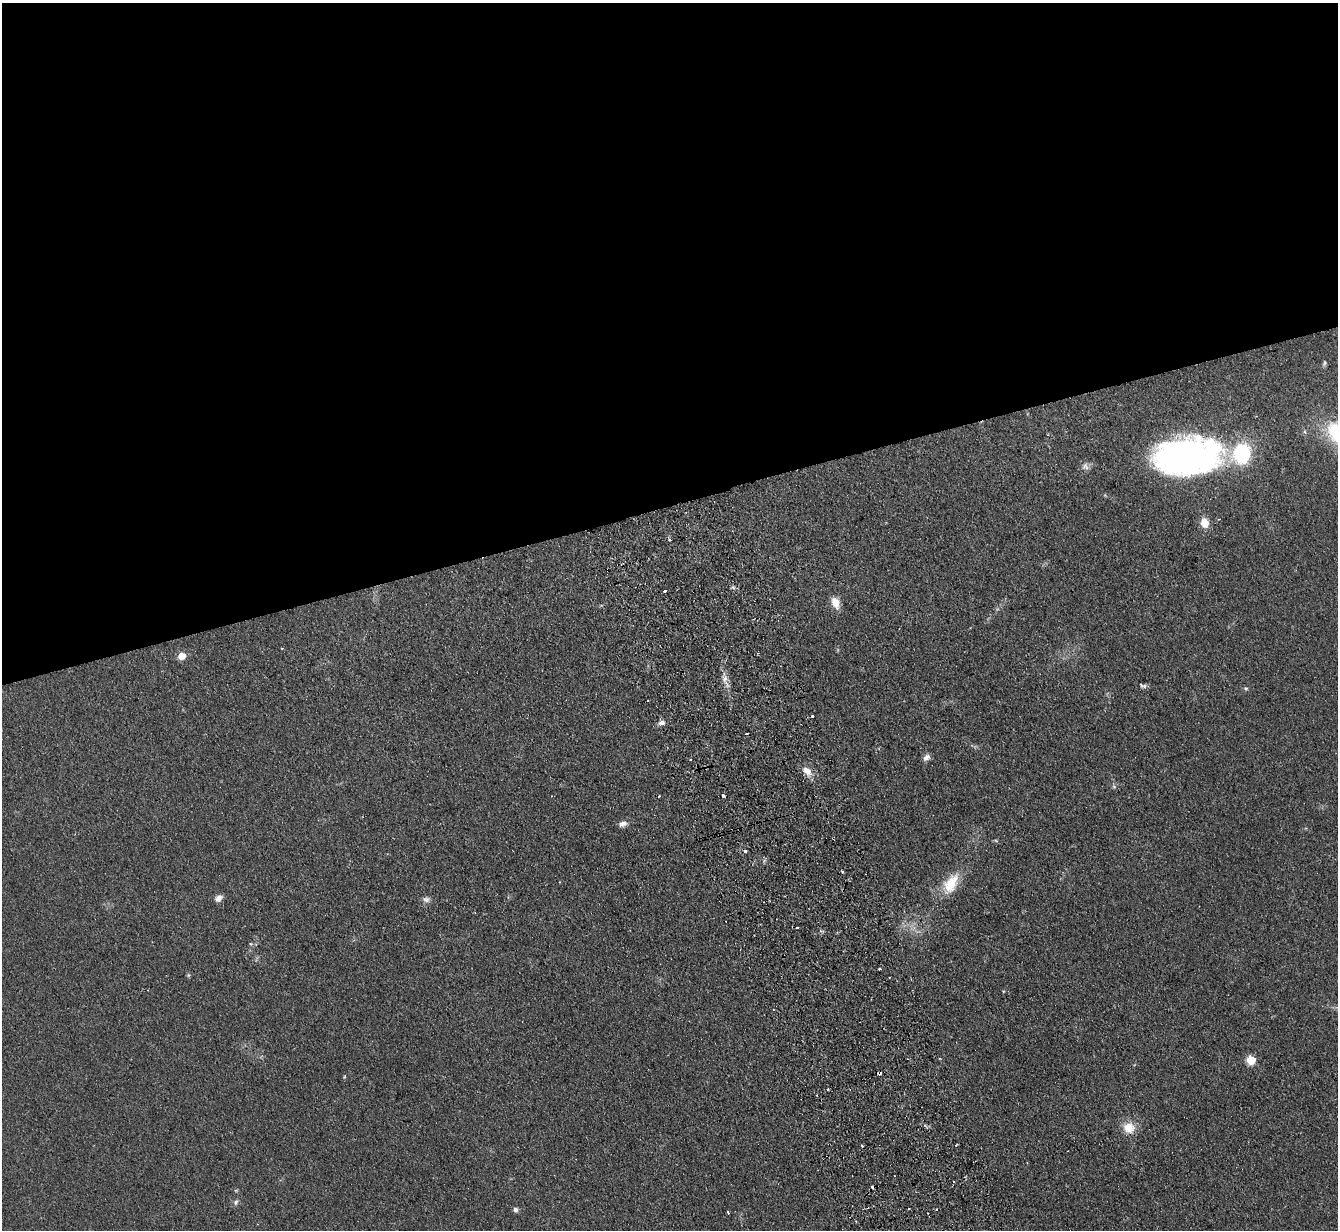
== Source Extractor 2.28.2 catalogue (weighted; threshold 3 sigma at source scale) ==
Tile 2 of 4 x 4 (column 2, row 1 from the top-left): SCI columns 1385-2720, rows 3840-5067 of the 5439 x 5351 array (HDU 1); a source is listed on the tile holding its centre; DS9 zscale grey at full resolution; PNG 1340 x 1232 px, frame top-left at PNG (2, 3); no overlay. Shown black and unused: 41% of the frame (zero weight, under 2 of 3 exposures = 3% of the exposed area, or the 3 px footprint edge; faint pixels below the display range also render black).
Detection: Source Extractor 2.28.2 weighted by HDU 2 'WHT'; one run over the whole footprint, this tile lists its part. Background 0.0751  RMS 0.0075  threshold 0.0339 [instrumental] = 3 sigma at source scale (4.5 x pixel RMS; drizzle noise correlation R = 1.50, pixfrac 1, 0.05/0.05 arcsec/px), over >= 5 px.
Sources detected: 50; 1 inside a brighter object's white glare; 7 cosmic-ray / hot-pixel residue — not listed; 1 inside a brighter listed object's ellipse — not listed separately; the other 41 listed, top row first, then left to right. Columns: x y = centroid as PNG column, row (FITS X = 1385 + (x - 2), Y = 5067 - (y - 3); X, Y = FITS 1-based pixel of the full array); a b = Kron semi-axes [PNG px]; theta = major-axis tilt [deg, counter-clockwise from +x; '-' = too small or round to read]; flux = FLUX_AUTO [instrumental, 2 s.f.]
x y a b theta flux
1324 363 9 5 70 1.5
1182 456 78 35 1 250
1085 466 10 8 -59 3.2
1205 523 11 8 -75 8.4
670 540 3 3 - 1
733 587 6 4 -19 1.2
665 591 3 3 - 1.5
835 602 13 8 -68 8.4
282 648 4 3 - 0.55
182 656 6 5 - 13
725 678 9 7 -54 3.8
1143 686 11 5 -17 1.9
1246 688 5 5 - 1.1
812 716 3 3 - 2.2
662 723 6 5 - 3.7
746 734 3 2 - 0.66
926 757 10 7 41 3.2
807 771 15 9 -48 6.7
1114 786 6 4 -2 1.2
659 796 3 2 - 1.2
723 796 3 3 - 2.9
622 824 12 7 14 3.3
745 851 3 3 - 3.6
842 871 3 3 - 1.2
559 882 3 2 - 0.55
951 884 28 15 59 21
218 898 10 7 34 3.5
426 899 10 7 -10 2.8
797 928 3 3 - 1.4
879 968 3 3 - 2.4
940 1058 3 2 - 0.74
1251 1060 5 5 - 28
828 1089 3 3 - 1
817 1095 3 2 - 0.66
1129 1128 14 13 - 12
956 1145 4 2 - 0.64
862 1146 3 2 - 1.3
236 1202 7 6 - 2
515 1209 6 6 - 2.1
909 1209 2 2 - 0.79
728 1213 3 2 - 1.1